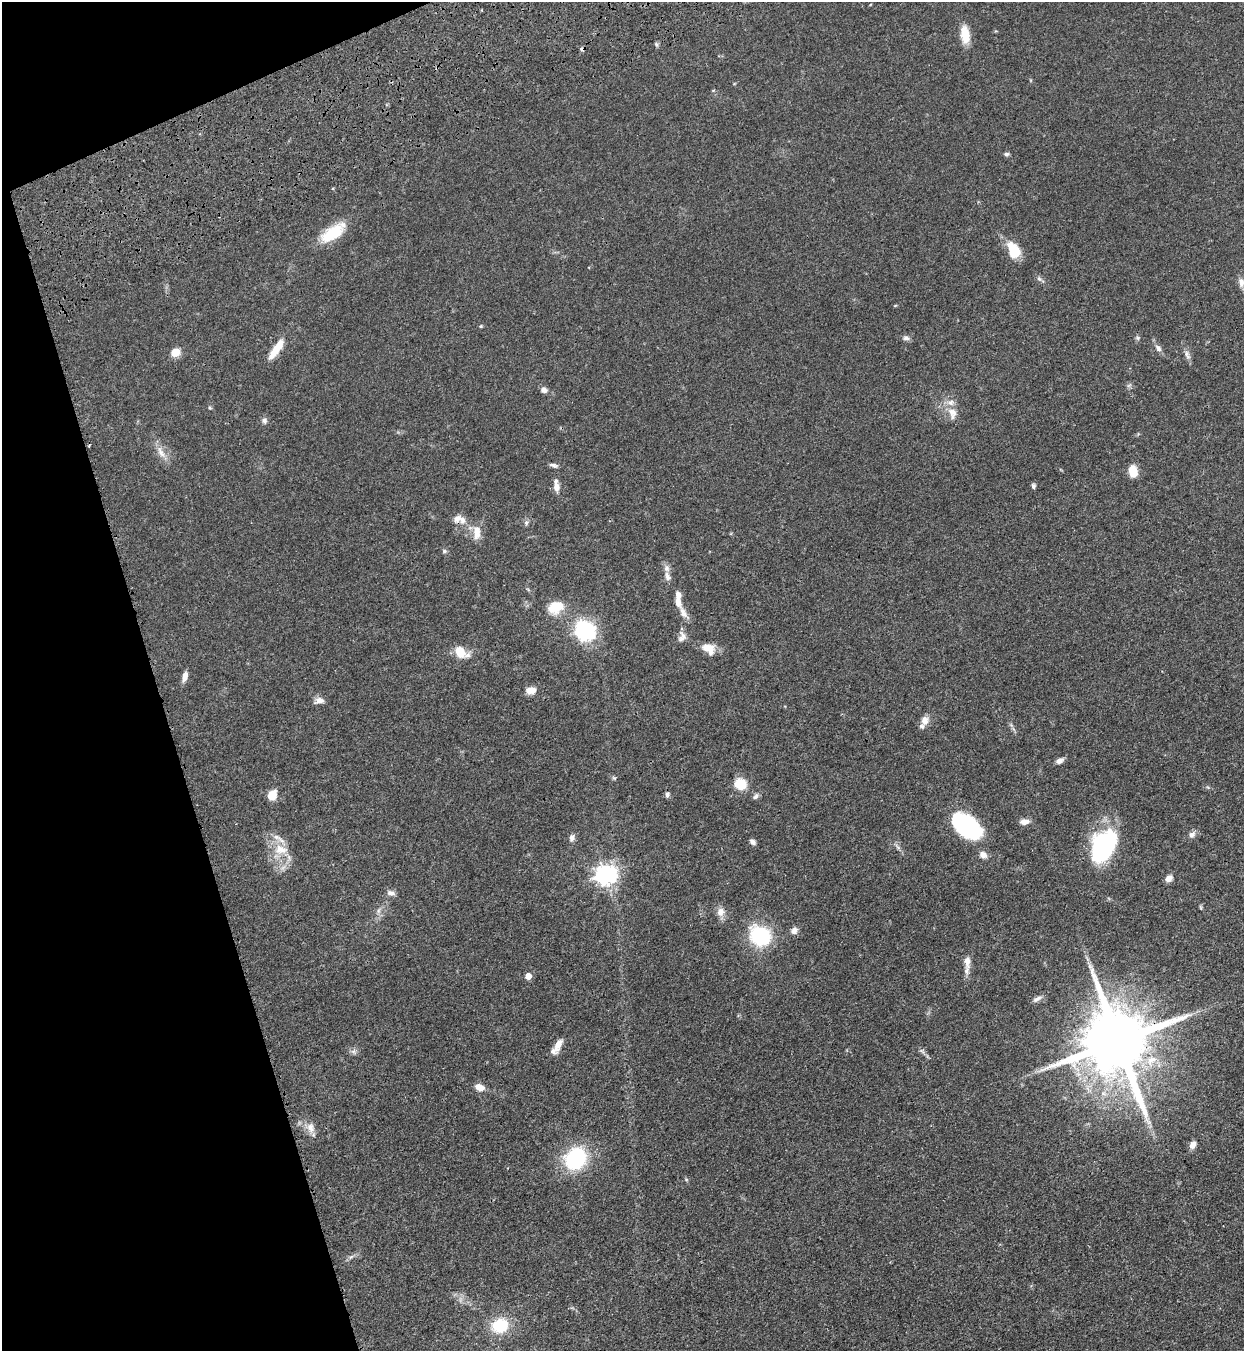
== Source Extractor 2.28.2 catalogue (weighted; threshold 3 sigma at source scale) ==
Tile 5 of 4 x 4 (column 1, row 2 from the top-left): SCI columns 456-1697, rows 2881-4229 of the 5663 x 5760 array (HDU 1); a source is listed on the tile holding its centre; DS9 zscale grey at full resolution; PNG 1246 x 1353 px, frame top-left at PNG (2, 2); no overlay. Shown black and unused: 15% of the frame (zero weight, under 3 of 4 exposures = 11% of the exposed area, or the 3 px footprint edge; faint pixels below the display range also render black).
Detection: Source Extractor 2.28.2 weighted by HDU 2 'WHT'; one run over the whole footprint, this tile lists its part. Background 0.0518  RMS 0.0042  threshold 0.0188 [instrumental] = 3 sigma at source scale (4.5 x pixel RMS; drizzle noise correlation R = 1.50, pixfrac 1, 0.05/0.05 arcsec/px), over >= 5 px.
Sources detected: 87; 2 too faint to see at this stretch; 1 cosmic-ray / hot-pixel residue — not listed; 8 inside a brighter listed object's ellipse — not listed separately; the other 76 listed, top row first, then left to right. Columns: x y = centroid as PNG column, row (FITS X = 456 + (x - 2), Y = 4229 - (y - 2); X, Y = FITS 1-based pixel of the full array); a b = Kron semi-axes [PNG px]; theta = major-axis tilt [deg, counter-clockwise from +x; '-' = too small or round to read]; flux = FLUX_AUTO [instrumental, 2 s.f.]
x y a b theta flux
965 35 21 10 -83 7
656 44 7 4 -59 0.65
1006 154 6 5 - 0.93
333 233 34 14 35 13
1014 250 20 13 -64 8.6
1039 279 7 5 -67 0.93
1241 282 13 8 -84 2.2
481 326 5 4 - 0.49
906 338 9 6 -8 1.3
1138 338 6 5 - 0.73
1158 348 11 6 -50 1.6
276 349 26 8 55 7.9
175 352 9 8 - 5.1
1187 355 14 6 -64 1.8
544 390 7 6 - 1.9
210 408 5 4 - 0.48
952 412 14 10 -35 4
264 420 8 7 - 1.3
161 452 21 8 -58 4.1
554 465 11 5 -14 1.2
1133 472 11 7 -80 7.6
1033 486 6 5 - 0.94
556 487 12 7 -89 2.6
462 519 13 8 -73 2.6
526 523 8 6 71 1
477 532 19 10 90 4.7
444 551 6 5 - 0.75
667 576 13 7 -69 2.2
678 595 10 6 -80 2.2
556 607 17 12 21 10
683 613 19 8 -57 3.1
585 630 9 8 - 130
682 637 14 10 70 2.4
709 649 17 12 -32 5.2
461 652 18 11 -33 7.2
185 677 12 6 73 2.5
531 690 11 8 5 3.8
319 700 12 8 10 2.5
925 720 12 9 66 2.9
1059 761 9 5 28 1.8
614 778 6 5 - 0.59
740 784 12 11 - 8.6
667 794 8 5 77 1
272 795 12 8 59 5.2
755 796 10 6 42 1.2
1025 822 13 7 4 2.3
966 825 30 17 -37 49
1192 834 10 7 36 1.9
572 838 8 7 - 1.6
752 842 8 5 -42 1.3
898 847 10 5 -45 1.3
1103 847 32 20 63 54
281 850 21 14 -7 7.8
983 855 8 7 - 2.5
605 874 8 7 - 230
1169 878 9 6 38 2.3
391 893 10 7 -13 1.8
1201 907 7 3 -81 0.48
378 911 8 5 73 1.3
720 912 10 9 - 3.1
794 930 9 8 - 2.2
760 936 18 16 -37 32
967 962 20 9 -86 3.5
528 976 5 5 - 4.6
1037 999 14 6 28 1.7
1118 1041 20 17 -72 4900
558 1045 18 7 71 3.4
354 1051 9 7 -36 1.3
922 1051 8 5 -45 0.98
479 1087 9 6 -18 3.9
310 1128 15 11 -73 3.8
1193 1144 8 6 57 2.9
575 1158 27 23 50 28
686 1179 6 4 -19 0.46
351 1257 8 4 44 0.99
500 1326 19 16 19 15
Overlapping masked pixels (flux is a lower limit): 2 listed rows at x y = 276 349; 1118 1041